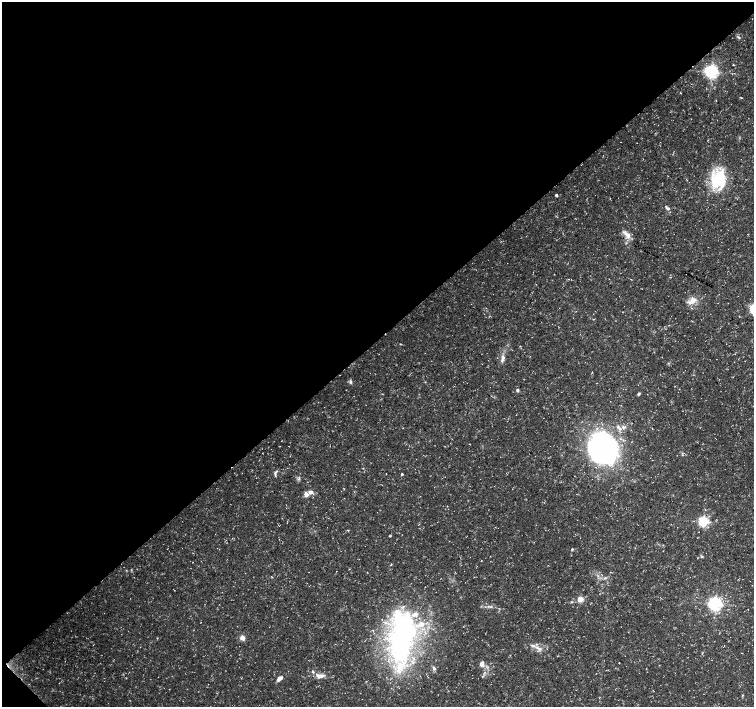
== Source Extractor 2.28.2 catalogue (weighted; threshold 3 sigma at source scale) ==
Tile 5 of 4 x 4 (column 1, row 2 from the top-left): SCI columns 7-1510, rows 3032-4440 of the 6024 x 5998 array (HDU 1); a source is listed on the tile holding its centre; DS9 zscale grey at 2 x 2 block average (1 PNG px = mean of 2 x 2 image px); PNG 756 x 709 px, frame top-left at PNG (2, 2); no overlay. Shown black and unused: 48% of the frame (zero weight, under 3 of 5 exposures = <1% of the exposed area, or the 3 px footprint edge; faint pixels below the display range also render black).
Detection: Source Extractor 2.28.2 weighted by HDU 2 'WHT'; one run over the whole footprint, this tile lists its part. Background 0.0257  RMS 0.0026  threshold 0.0116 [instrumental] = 3 sigma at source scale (4.5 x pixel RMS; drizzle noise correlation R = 1.50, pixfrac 1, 0.0396/0.0396 arcsec/px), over >= 5 px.
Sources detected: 43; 5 inside a brighter listed object's ellipse — not listed separately; the other 38 listed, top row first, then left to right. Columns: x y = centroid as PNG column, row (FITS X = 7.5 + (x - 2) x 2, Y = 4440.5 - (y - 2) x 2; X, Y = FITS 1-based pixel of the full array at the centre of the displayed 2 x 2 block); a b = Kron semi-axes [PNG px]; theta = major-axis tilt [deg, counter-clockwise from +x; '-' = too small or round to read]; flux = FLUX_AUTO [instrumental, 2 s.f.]
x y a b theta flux
739 37 5 3 - 0.84
711 71 4 4 - 210
680 93 2 2 - 0.27
718 179 27 15 62 28
556 195 2 2 - 1.6
668 208 6 4 -27 1.5
627 235 12 6 -46 4.2
692 301 14 8 38 5.9
503 358 10 4 79 2.9
351 382 5 3 - 1.2
517 390 5 4 - 1.1
638 394 4 3 - 1
620 429 6 4 -30 1.7
602 449 21 18 -71 220
275 473 10 2 -77 1.1
386 474 2 2 - 0.23
402 474 2 2 - 0.85
310 492 5 4 - 3
306 494 4 3 - 3.9
703 522 3 3 - 97
348 530 3 2 - 0.33
390 536 4 2 - 0.5
572 549 5 3 - 0.59
605 578 5 3 - 0.88
581 599 3 3 - 15
571 602 3 3 - 0.61
715 604 4 4 - 200
491 607 4 2 - 0.66
242 638 4 4 - 3.8
402 638 66 27 83 150
533 646 7 3 -6 1.9
540 649 6 4 34 1.8
619 663 2 2 - 0.23
482 664 7 5 -81 3.4
434 668 6 4 -57 1.3
320 676 13 6 1 4.5
279 678 6 4 39 3.4
742 695 3 2 - 0.43
Isophote crosses this tile's border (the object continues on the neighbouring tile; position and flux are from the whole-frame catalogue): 1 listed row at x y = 402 638
Diffuse or blended objects may show on this block-average render without a row.